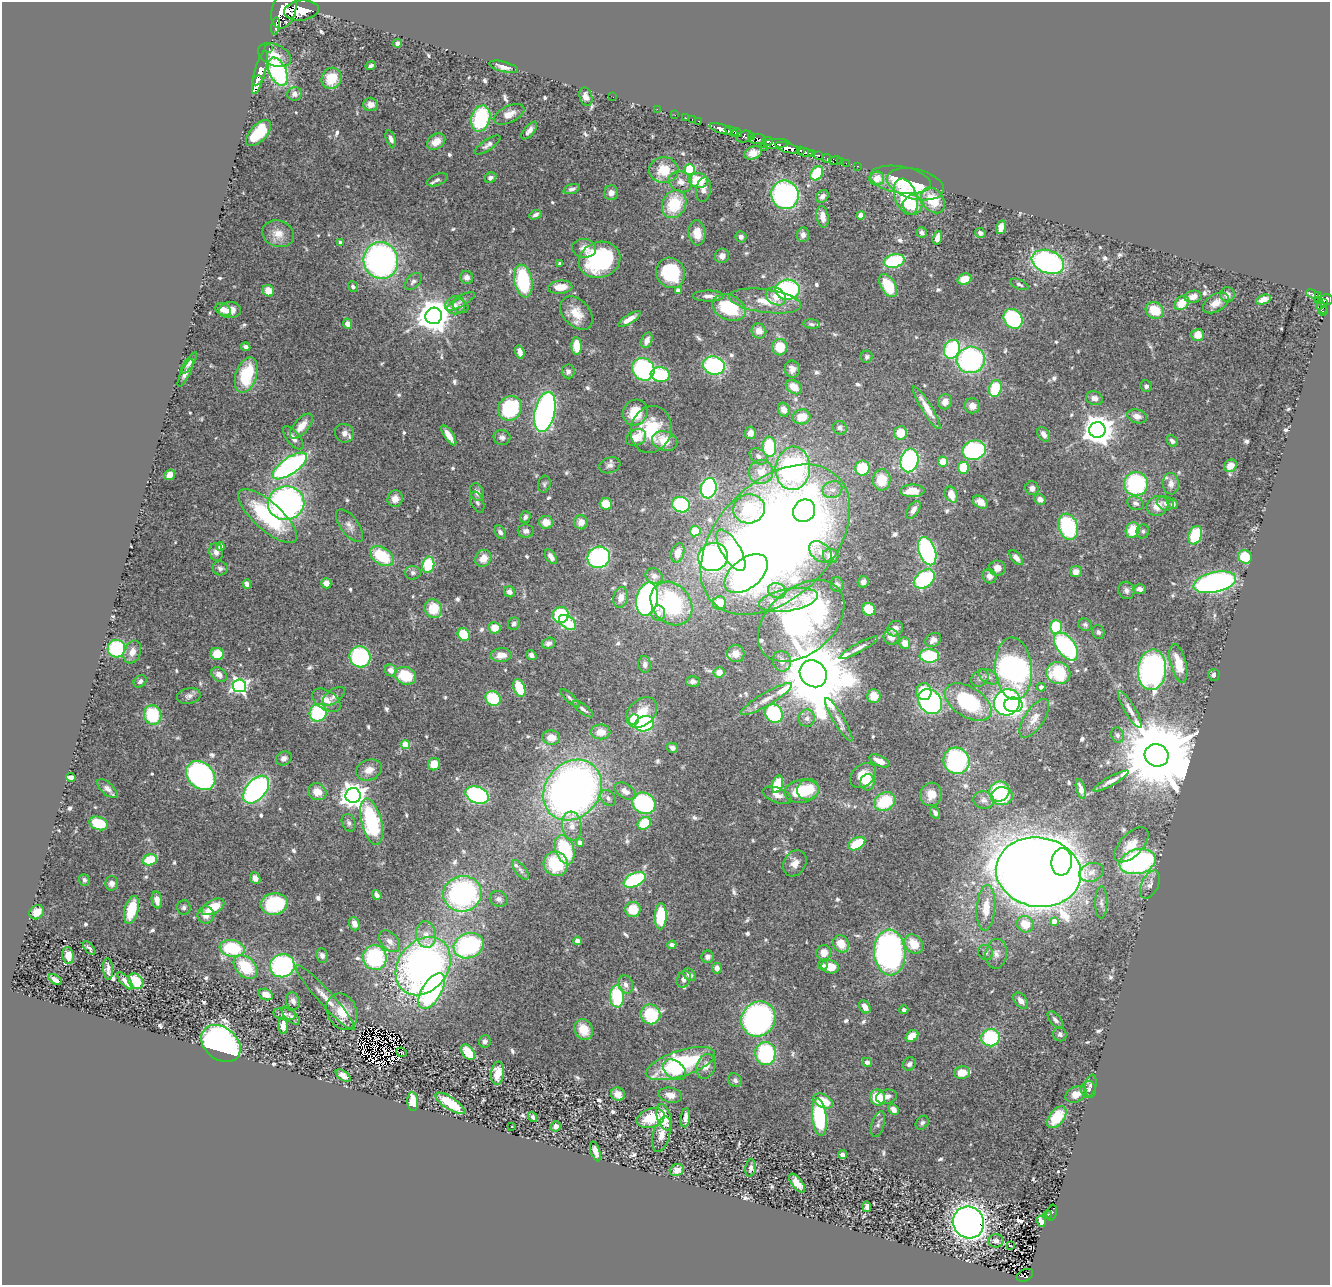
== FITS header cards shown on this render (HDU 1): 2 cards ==
NAXIS1  =                 1328
NAXIS2  =                 1283

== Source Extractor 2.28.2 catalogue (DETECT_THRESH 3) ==
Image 1328 x 1283 px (HDU 1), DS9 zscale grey, 1 PNG px = 1 image px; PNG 1332 x 1287 px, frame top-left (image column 1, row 1283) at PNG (2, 2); each listed source drawn as its Kron ellipse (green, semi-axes under 4 px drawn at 4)
Background 0.773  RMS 0.032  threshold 0.0945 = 3 sigma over >= 5 px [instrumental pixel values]
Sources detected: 697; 8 with non-positive FLUX_AUTO (blend fragments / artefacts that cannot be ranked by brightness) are neither listed nor drawn; of the other 689, the 500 brightest by FLUX_AUTO listed and drawn (189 fainter detections omitted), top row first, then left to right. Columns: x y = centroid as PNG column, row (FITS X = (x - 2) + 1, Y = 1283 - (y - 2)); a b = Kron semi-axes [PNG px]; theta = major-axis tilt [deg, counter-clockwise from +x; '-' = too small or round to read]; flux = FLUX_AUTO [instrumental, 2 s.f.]
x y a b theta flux
284 10 19 12 72 7300
301 10 17 10 7 5200
275 26 9 4 81 310
398 43 4 4 - 8
269 49 3 2 - 18
275 55 17 10 -23 25
371 66 5 3 - 5.9
503 67 14 5 -14 14
260 72 22 5 75 2700
278 72 15 8 -64 260
332 78 11 10 - 53
257 80 6 4 44 790
294 94 7 7 - 8.4
586 97 9 6 -73 13
613 97 2 2 - 30
370 104 7 6 - 16
657 109 2 2 - 9.8
509 114 16 8 25 21
675 115 2 2 - 13
481 118 13 9 75 180
686 118 2 2 - 13
692 119 2 2 - 8.2
699 121 3 2 - 29
721 129 11 4 -19 1700
529 131 10 5 50 11
731 131 7 4 -28 720
259 133 16 8 47 92
737 133 5 3 - 710
744 137 8 5 12 360
751 137 4 3 - 200
391 139 9 4 -69 9.1
757 139 8 5 -2 490
767 141 5 3 - 460
436 142 10 7 34 26
775 144 15 4 4 520
487 145 15 5 34 8.7
764 147 2 2 - 36
787 148 12 5 -16 2900
800 150 3 3 - 240
753 153 9 6 22 21
806 153 7 4 -15 1100
811 153 4 3 - 390
818 155 3 3 - 170
827 158 5 3 - 160
835 160 6 3 9 71
840 161 3 2 - 21
846 163 2 2 - 11
858 166 3 2 - 15
690 169 5 5 - 140
664 170 14 13 - 53
817 173 7 5 56 97
490 178 6 5 - 8.1
877 179 7 7 - 29
437 180 11 5 22 7.1
698 180 10 7 -7 65
900 180 31 13 -9 49
681 182 12 10 -32 18
915 184 29 15 -14 63
572 189 8 4 16 6.9
703 190 12 7 81 11
611 193 7 7 - 12
785 195 14 13 - 420
822 196 7 5 49 9.7
906 197 19 11 -70 150
933 200 14 10 -53 64
674 204 14 11 64 91
913 205 10 9 - 36
535 215 6 4 24 6
861 215 4 4 - 25
823 217 11 6 -81 19
1001 227 7 4 75 20
697 233 12 8 -84 32
922 233 5 5 - 7.3
980 233 5 5 - 9.2
278 234 16 13 -19 24
803 235 7 6 - 9.6
741 237 5 5 - 7.7
937 238 7 4 72 17
340 243 4 4 - 13
584 248 12 9 -4 17
722 256 7 7 - 13
381 260 18 17 - 710
600 260 21 18 20 250
894 261 10 6 15 160
1048 262 17 11 -20 450
560 264 4 4 - 11
671 273 15 14 - 150
467 277 6 6 - 11
964 279 7 5 21 35
413 281 10 6 45 8
523 281 16 9 -79 160
1019 284 9 4 -23 5.5
353 286 5 4 - 7.2
888 286 12 7 -59 75
560 287 12 6 5 34
678 290 4 4 - 10
788 290 12 10 4 290
268 291 6 5 - 29
1227 294 7 7 - 13
1313 294 7 3 -22 220
708 296 15 5 0 12
776 296 11 8 -33 20
1318 296 4 3 - 190
1193 297 8 6 10 16
1263 299 8 4 20 15
1318 300 4 2 - 39
1327 300 6 5 - 470
461 301 16 5 31 8.1
765 301 36 11 -8 52
1182 303 8 6 41 38
1216 303 14 8 32 22
1323 303 4 3 - 140
455 305 10 9 - 12
461 306 8 6 -31 6.7
1322 307 7 4 -65 230
729 308 17 12 -24 120
223 309 8 6 -24 17
230 310 11 8 3 19
1155 310 9 8 - 49
1323 311 5 3 - 49
576 313 19 13 -47 41
434 316 8 8 - 4600
629 319 13 4 32 17
1013 319 10 8 -50 200
347 324 5 4 - 14
811 324 8 5 -6 6.1
759 331 7 7 - 20
1198 335 6 6 - 25
647 340 8 5 69 16
577 346 9 5 -87 50
246 347 4 4 - 7.6
780 347 8 7 - 54
952 349 10 7 67 200
520 352 7 4 -73 12
867 357 6 6 - 5.9
971 360 14 13 - 370
189 363 13 4 54 7.3
714 366 11 9 -12 290
643 369 12 10 -49 310
792 369 8 7 - 15
568 371 7 6 - 7.8
185 373 15 4 64 9.5
246 375 18 10 72 120
660 375 9 7 -7 150
1146 386 6 5 - 6.7
794 387 9 6 -36 29
995 388 9 6 74 110
1094 398 8 7 - 15
945 402 7 7 - 15
972 406 7 7 - 15
510 408 13 11 52 180
927 408 24 5 -59 32
784 410 7 5 -66 15
545 412 20 10 77 730
635 413 13 12 - 64
1137 416 10 6 -16 15
802 417 9 7 10 36
301 426 15 7 50 26
840 428 7 6 - 8.1
651 429 24 20 74 100
1097 430 8 8 - 3600
344 433 9 9 - 13
750 433 6 5 - 14
900 433 7 6 - 40
1044 434 8 5 -55 12
449 435 11 4 -57 22
502 437 8 7 - 8
293 438 14 6 -51 14
636 438 10 7 27 34
665 441 13 9 -20 41
1172 441 6 5 - 8.3
769 447 10 7 -85 120
974 450 12 9 15 220
758 456 10 7 -36 8.4
909 460 12 9 78 310
943 462 5 5 - 41
610 465 11 7 18 9.7
290 466 20 8 34 470
1230 466 7 6 - 25
793 468 22 17 85 490
862 468 7 7 - 80
963 468 6 5 - 58
761 472 12 12 - 29
170 475 6 5 - 15
882 480 10 9 - 49
544 484 8 6 77 5.6
1136 484 12 12 - 230
1171 484 11 8 -86 14
709 488 10 7 75 310
1032 488 7 6 - 10
832 490 10 8 20 14
912 491 12 6 1 38
477 492 9 6 -66 11
951 495 8 6 -62 30
395 499 8 7 - 18
1040 499 6 5 - 12
477 502 11 6 -69 7.6
980 502 8 5 -33 19
286 503 18 17 - 630
1135 503 8 6 -23 8
1165 503 8 7 - 7.4
606 504 6 6 - 40
1173 504 5 4 - 8.2
681 505 9 7 -18 170
1157 506 11 9 27 28
749 509 16 14 14 130
913 510 10 5 55 12
804 511 12 10 51 180
268 516 37 13 -42 190
525 517 6 5 - 6.2
546 522 7 6 - 25
581 522 7 7 - 18
349 526 19 8 -53 15
1068 527 13 9 -72 170
1132 530 8 6 69 51
526 531 8 6 -3 9
695 531 5 5 - 44
1143 531 7 6 - 5.7
500 532 7 5 -57 6.3
1195 535 9 6 68 80
775 540 89 58 46 3200
220 546 4 4 - 13
731 550 23 9 -59 120
927 551 15 8 -71 340
216 552 9 6 -80 12
820 552 13 9 -42 17
678 553 10 6 74 23
382 556 13 8 -34 92
831 556 8 7 - 20
551 557 8 5 -54 11
599 557 11 10 - 320
713 557 15 14 - 420
1245 557 7 6 - 72
483 558 9 7 50 26
1016 558 9 5 -52 12
428 565 8 6 79 83
220 568 7 7 - 6.8
997 568 8 7 - 19
1076 572 6 5 - 14
413 573 8 7 - 6.8
746 574 25 14 39 500
654 576 9 7 -26 11
989 576 7 6 - 12
924 579 12 8 36 180
863 582 6 5 - 10
1215 582 22 10 12 580
326 583 5 5 - 16
247 584 5 4 - 9.7
837 585 7 6 - 5.9
1140 589 6 5 - 12
1126 590 9 8 - 8.9
777 591 9 7 -25 13
509 592 5 5 - 8.7
621 598 10 7 77 18
647 599 17 10 77 650
788 600 30 11 10 51
719 603 6 6 - 48
671 604 23 19 -51 240
433 609 10 8 -59 56
869 609 7 6 - 51
658 613 7 7 - 17
561 615 8 8 - 130
801 621 49 33 41 660
567 622 10 6 -37 68
514 624 6 5 - 5.9
1085 625 7 6 - 6.3
1056 627 7 6 - 98
495 628 6 6 - 31
895 629 8 7 - 15
1098 632 7 6 - 5.7
464 634 7 5 -51 65
891 637 8 7 - 20
933 640 8 6 34 12
548 643 7 5 16 8.9
905 643 6 5 - 18
1066 646 16 9 -53 300
859 648 21 4 29 12
116 649 9 9 - 160
132 652 12 8 69 17
217 654 6 6 - 49
736 654 9 8 - 21
501 655 10 7 5 22
531 655 5 4 - 7.9
929 656 10 7 -4 120
360 657 11 10 - 220
782 661 10 9 - 16
1178 663 19 7 -75 43
645 664 8 6 -83 8.3
1013 669 31 18 -85 750
391 670 6 5 - 15
1152 670 20 14 85 580
719 672 5 5 - 19
1058 673 12 11 - 120
813 674 14 12 -47 33000
219 675 8 6 -40 11
1214 675 6 5 - 7.7
405 676 11 8 -19 75
989 677 11 6 -29 11
980 678 9 7 45 8
140 681 7 5 43 6
693 681 7 5 1 6.6
239 686 6 6 - 610
1041 687 4 4 - 8.6
519 688 9 5 -70 61
924 692 8 7 - 46
189 696 12 7 11 10
334 696 13 7 36 12
874 696 7 6 - 31
493 698 8 7 - 90
570 698 12 4 -43 6.2
766 699 29 6 30 28
326 700 16 9 -32 21
930 702 13 10 -51 450
968 702 26 15 -32 210
1007 702 14 12 48 430
1014 705 9 7 -5 140
583 709 12 4 -35 7.6
1130 710 21 5 -60 15
318 713 9 8 - 170
642 713 17 12 44 45
774 714 9 8 - 190
153 715 10 8 -77 120
807 718 9 8 - 11
1034 718 22 9 56 23
634 719 5 5 - 100
839 720 25 5 -59 17
645 724 10 7 19 180
601 732 9 7 0 28
1117 735 7 6 - 7.2
551 738 9 7 -11 25
405 745 4 4 - 66
672 748 5 5 - 8.2
1157 755 12 11 - 41000
284 758 8 6 28 11
879 761 11 5 -25 20
956 761 13 13 - 320
434 764 6 6 - 31
369 770 13 10 21 23
201 776 16 12 -44 480
863 776 14 10 44 33
71 777 5 4 - 25
1111 781 20 4 29 14
867 782 8 7 - 46
777 784 9 5 71 72
107 789 12 6 -43 12
808 789 11 10 - 56
1081 789 10 4 -75 12
256 790 16 10 49 490
572 790 32 27 51 1400
625 791 12 7 -31 15
802 791 17 11 9 85
999 791 10 9 - 130
317 792 9 8 - 25
931 794 12 10 74 31
477 795 12 8 -23 270
777 795 15 7 -20 15
353 796 7 7 - 2000
1002 796 11 9 2 88
608 798 9 6 -48 7.7
984 800 10 8 -12 10
885 802 11 9 29 96
644 803 12 10 -30 230
935 813 6 4 -57 8.7
372 822 23 10 -76 250
99 823 9 6 -18 82
349 823 9 6 -67 7.3
644 823 7 5 36 79
572 826 14 10 -83 23
580 842 4 4 - 17
857 844 9 5 31 68
1131 845 21 11 46 33
565 850 15 9 -71 140
150 860 7 5 17 67
1062 862 13 10 84 280
1138 862 18 12 13 390
795 863 14 11 61 19
556 864 12 12 - 110
521 870 11 5 -52 6.8
1038 872 43 34 -9 6700
1091 872 13 9 18 14
255 878 6 5 - 13
84 880 6 5 - 7.1
635 880 12 6 24 240
112 883 7 6 - 12
1150 885 15 8 64 13
462 894 19 18 - 430
377 895 5 4 - 9.4
499 899 9 8 - 8.1
157 900 8 5 -82 19
1101 902 16 6 -90 10
274 904 14 10 9 140
184 907 7 6 - 5.8
213 907 12 7 28 57
986 908 23 9 86 42
633 909 8 7 - 52
131 910 14 7 75 88
37 912 8 6 40 25
206 915 8 8 - 22
661 916 13 6 88 120
1054 921 4 4 - 26
354 924 7 5 -72 16
1025 924 8 8 - 40
426 935 13 10 -83 21
389 941 13 8 -47 15
577 941 4 4 - 22
841 944 9 7 -57 33
914 944 10 8 -49 44
672 945 4 3 - 9.6
469 946 15 12 23 300
89 948 8 3 -49 5.7
232 948 12 8 -9 130
890 952 23 15 -87 660
986 952 8 7 - 7.3
824 953 8 7 - 22
996 954 15 11 81 18
68 955 8 6 -82 26
322 955 7 6 - 6.6
375 957 12 12 - 200
708 957 6 6 - 8.6
823 965 5 4 - 6.6
282 966 12 11 - 320
423 966 31 25 53 1000
246 967 14 9 -45 85
830 967 9 6 -15 42
717 968 5 5 - 14
108 969 11 5 -86 10
690 975 7 5 -48 11
55 979 7 3 -34 12
684 979 9 6 61 10
125 981 10 4 -49 12
136 981 8 6 -49 55
626 984 9 7 -72 12
432 991 20 9 59 440
266 994 7 5 -24 20
617 996 11 7 -86 130
325 998 43 7 -48 30
293 1001 9 6 -71 8.9
1021 1001 9 6 -52 16
865 1007 7 5 -56 18
904 1010 4 4 - 5.8
342 1012 19 15 -65 42
284 1014 11 5 -9 7.8
650 1014 10 9 - 140
291 1016 11 5 -45 6.4
758 1019 18 16 54 520
1055 1020 10 5 -50 7.8
283 1026 8 4 -86 21
584 1029 11 9 -60 40
1060 1034 7 6 - 6
912 1036 7 5 38 26
991 1038 9 8 - 140
485 1041 6 6 - 7.1
221 1043 22 16 -39 1100
402 1052 5 4 - 10
468 1052 9 5 -53 57
765 1053 11 10 - 230
867 1062 5 4 - 9.1
680 1064 36 13 18 220
909 1064 7 6 - 8.4
706 1066 13 9 69 16
674 1070 13 8 -37 53
498 1073 11 6 84 28
962 1073 8 6 9 28
343 1076 8 4 -37 11
735 1080 7 6 - 7.7
1090 1085 11 5 76 6.1
1089 1089 8 7 - 5.7
618 1094 7 6 - 14
1076 1094 11 7 25 24
670 1095 12 7 -11 17
887 1097 11 7 13 11
878 1098 8 7 - 67
823 1101 10 6 -28 54
413 1102 9 5 -85 50
450 1103 17 6 -33 68
893 1109 6 5 - 13
533 1117 5 4 - 6
664 1117 13 7 -72 56
819 1117 19 7 -84 200
1057 1117 12 7 51 55
651 1118 14 9 18 64
685 1118 10 4 83 12
922 1123 7 6 - 5.7
878 1124 13 6 74 7.6
512 1126 3 2 - 9.6
556 1126 5 5 - 8.3
662 1134 18 8 74 21
595 1151 10 4 -72 14
842 1155 4 4 - 7.7
751 1168 8 5 83 7.1
677 1170 7 6 - 20
797 1183 11 5 -51 23
867 1207 5 4 - 8.9
1052 1212 8 5 76 110
1048 1214 4 4 - 74
1041 1221 5 4 - 17
969 1223 16 15 - 1700
996 1241 8 6 1 11
1011 1246 3 3 - 59
1025 1275 9 5 27 77
At the frame edge (FLAGS 8, measured only in part): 1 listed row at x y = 1327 300
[189 fainter detections neither listed nor drawn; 8 non-positive-flux detections neither listed nor drawn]